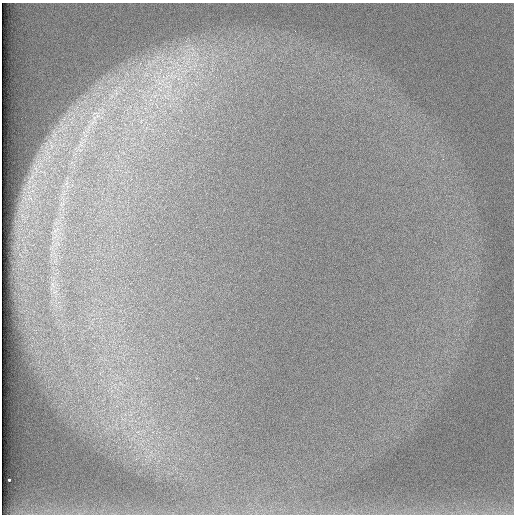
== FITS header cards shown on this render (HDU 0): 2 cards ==
NAXIS1  =                  512 /
NAXIS2  =                  512 /

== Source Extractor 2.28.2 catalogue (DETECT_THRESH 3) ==
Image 512 x 512 px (HDU 0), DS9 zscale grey, 1 PNG px = 1 image px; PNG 516 x 516 px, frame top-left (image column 1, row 512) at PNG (2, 3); no overlay
Background 97.2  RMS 2.9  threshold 8.72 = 3 sigma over >= 5 px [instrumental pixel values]
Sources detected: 5; all 5 listed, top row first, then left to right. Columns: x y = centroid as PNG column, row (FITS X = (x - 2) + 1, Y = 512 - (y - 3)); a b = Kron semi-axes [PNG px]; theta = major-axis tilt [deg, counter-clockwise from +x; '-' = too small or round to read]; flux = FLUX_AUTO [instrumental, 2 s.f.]
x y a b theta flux
192 49 9 3 -45 710
187 62 12 9 62 2600
185 71 17 4 7 1300
167 77 13 2 58 610
9 480 3 3 - 4600